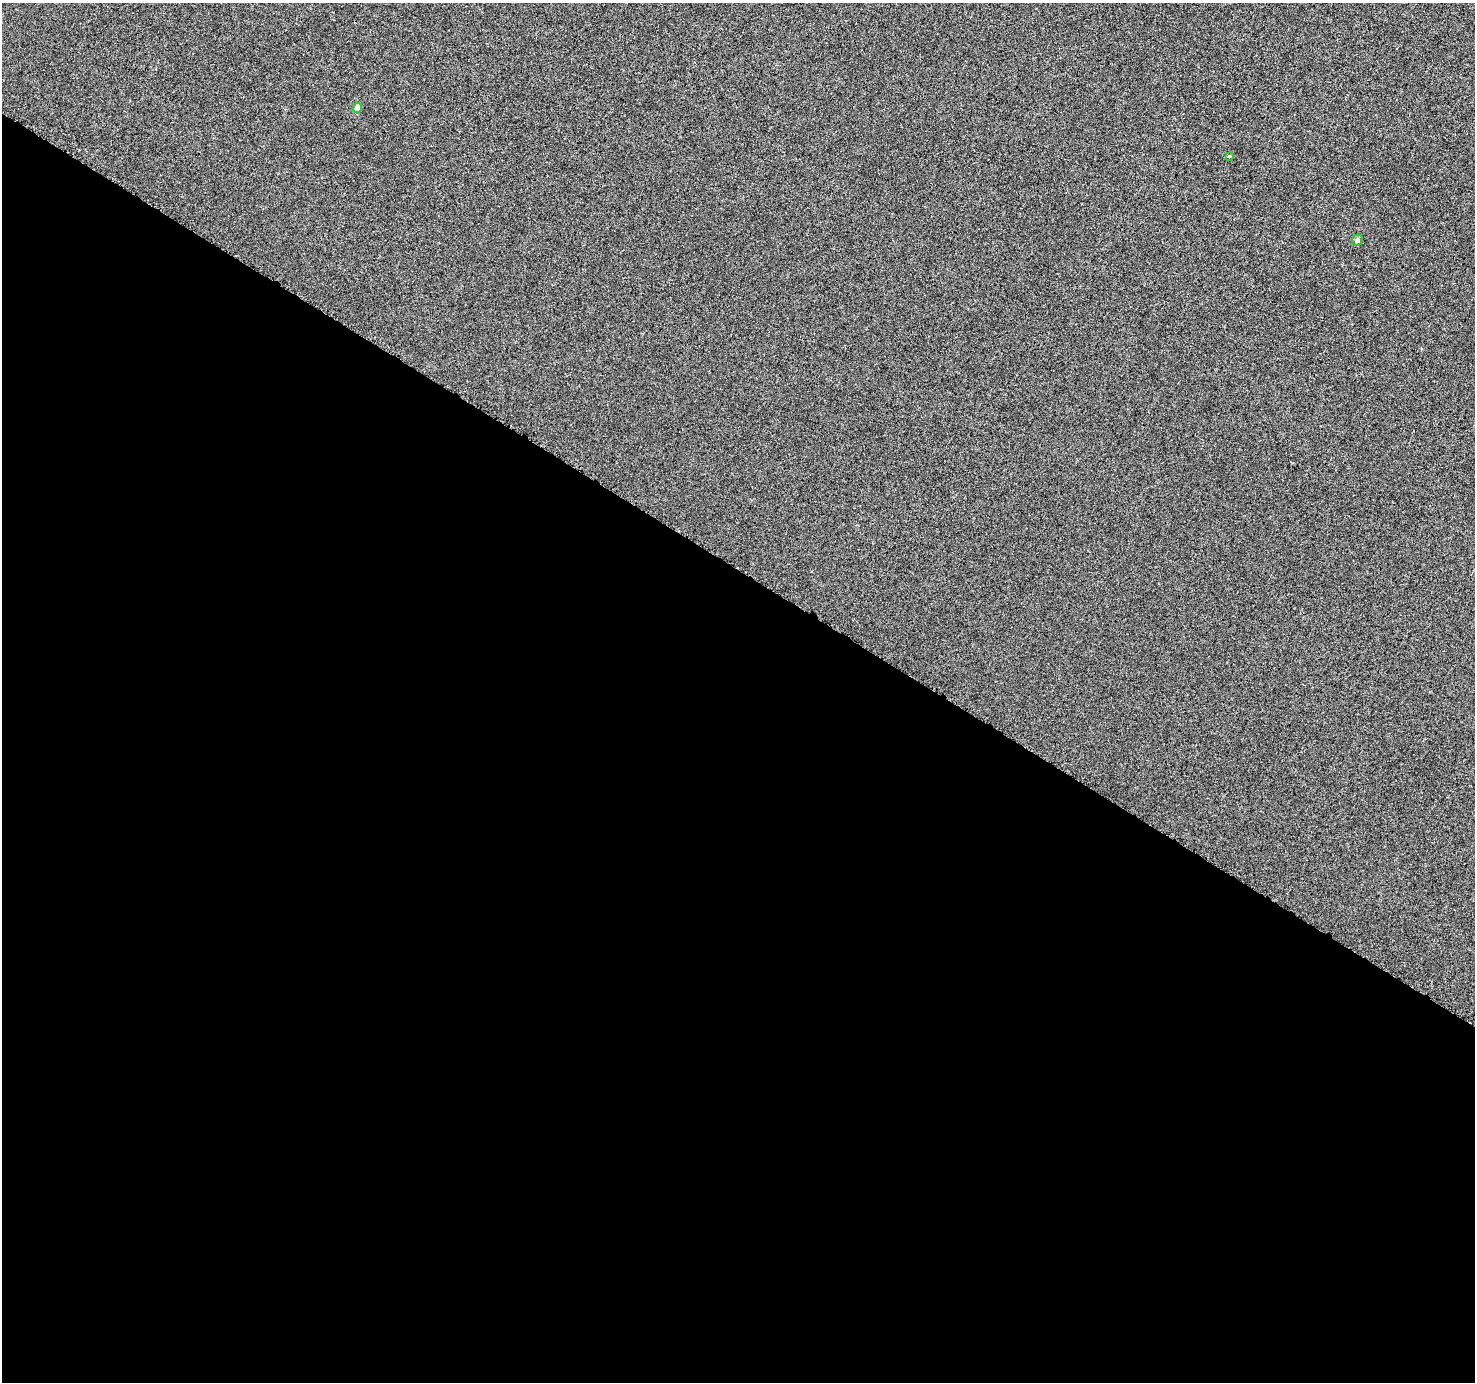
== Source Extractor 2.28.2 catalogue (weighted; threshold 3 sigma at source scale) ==
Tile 14 of 4 x 4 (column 2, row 4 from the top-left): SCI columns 1536-3008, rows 278-1657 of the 5971 x 6059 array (HDU 1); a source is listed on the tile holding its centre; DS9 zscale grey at full resolution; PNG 1477 x 1384 px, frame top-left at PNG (2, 3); each listed source drawn as its Kron ellipse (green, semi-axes under 4 px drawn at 4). Shown black and unused: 59% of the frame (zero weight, under 3 of 6 exposures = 3% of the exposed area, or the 3 px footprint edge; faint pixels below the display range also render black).
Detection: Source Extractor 2.28.2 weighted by HDU 2 'WHT'; one run over the whole footprint, this tile lists its part. Background -1.67e-04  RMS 0.0017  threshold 0.00697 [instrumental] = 3 sigma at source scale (4.09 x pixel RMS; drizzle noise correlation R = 1.36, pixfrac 0.8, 0.0396/0.0396 arcsec/px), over >= 5 px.
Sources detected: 3; all 3 listed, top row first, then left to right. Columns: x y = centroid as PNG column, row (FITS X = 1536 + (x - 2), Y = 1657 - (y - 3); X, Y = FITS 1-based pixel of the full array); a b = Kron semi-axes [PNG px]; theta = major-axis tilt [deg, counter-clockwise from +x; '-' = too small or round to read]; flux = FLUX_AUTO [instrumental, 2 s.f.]
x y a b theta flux
357 108 5 5 - 1.5
1229 156 4 3 - 0.31
1357 240 5 5 - 0.48